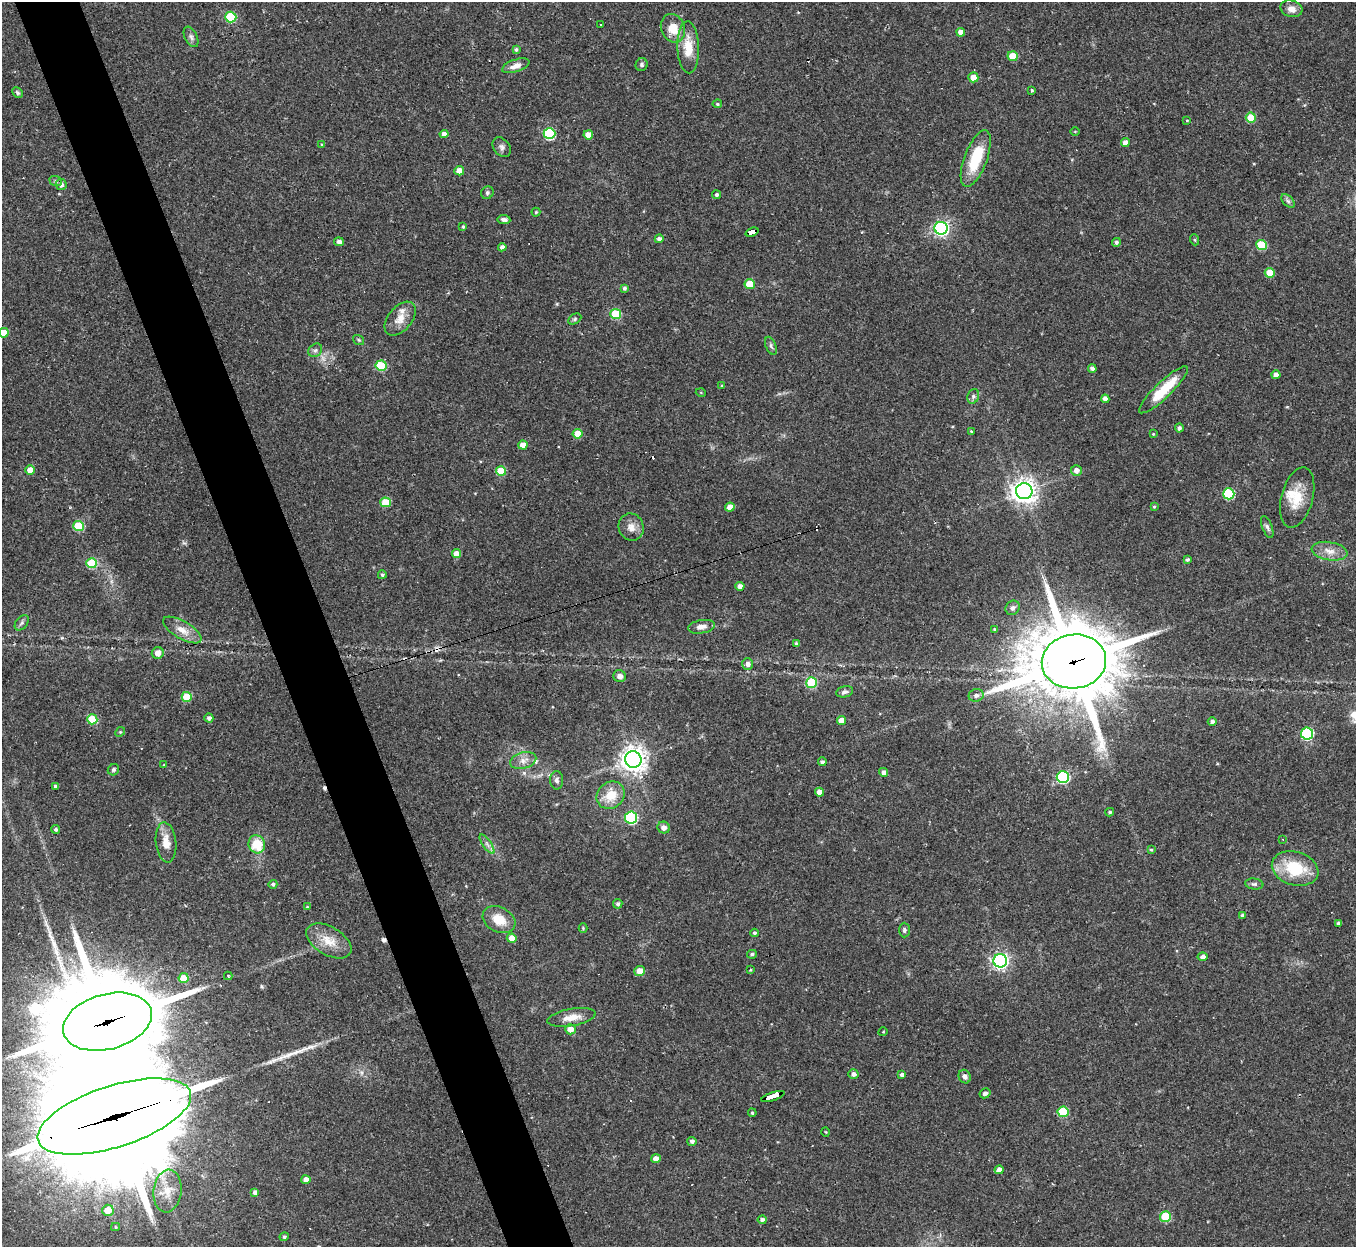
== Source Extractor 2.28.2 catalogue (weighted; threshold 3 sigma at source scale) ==
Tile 11 of 4 x 4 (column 3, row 3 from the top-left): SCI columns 2707-4060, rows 1388-2632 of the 5413 x 5393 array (HDU 1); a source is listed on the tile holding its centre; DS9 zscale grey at full resolution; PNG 1358 x 1249 px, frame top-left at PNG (2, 2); each listed source drawn as its Kron ellipse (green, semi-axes under 4 px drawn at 4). Shown black and unused: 5% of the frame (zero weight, under 2 of 3 exposures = <1% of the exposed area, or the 3 px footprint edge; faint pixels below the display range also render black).
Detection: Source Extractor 2.28.2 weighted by HDU 2 'WHT'; one run over the whole footprint, this tile lists its part. Background 0.0562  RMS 0.0055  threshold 0.0246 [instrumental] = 3 sigma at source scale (4.5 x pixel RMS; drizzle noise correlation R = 1.50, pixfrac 1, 0.05/0.05 arcsec/px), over >= 5 px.
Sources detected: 178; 1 too faint to see at this stretch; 5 cosmic-ray / hot-pixel residue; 2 long thin detections or spike segments (spike, bleed or trail) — neither listed nor drawn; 3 inside a brighter listed object's ellipse — not listed separately; the other 167 listed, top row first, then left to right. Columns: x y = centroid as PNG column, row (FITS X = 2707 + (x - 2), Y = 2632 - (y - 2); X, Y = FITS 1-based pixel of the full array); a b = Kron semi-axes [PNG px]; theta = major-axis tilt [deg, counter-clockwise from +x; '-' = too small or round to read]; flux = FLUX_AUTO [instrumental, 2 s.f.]
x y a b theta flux
1291 9 11 8 -15 4
231 17 5 5 - 33
601 24 2 2 - 0.58
673 28 14 12 -67 9.2
961 32 4 4 - 3.8
191 37 11 6 -64 1.9
688 47 26 11 -88 12
516 49 4 4 - 1
1012 56 5 5 - 12
642 65 6 6 - 1.2
516 66 14 6 19 3.7
973 77 5 5 - 7.5
1032 90 3 3 - 1
17 93 6 4 -46 1.1
717 104 5 4 - 0.84
1251 118 5 5 - 14
1187 120 3 2 - 0.41
1075 131 5 3 - 0.49
549 133 6 5 - 44
444 134 4 4 - 3
588 135 4 4 - 5.4
1125 143 4 4 - 3.7
322 144 3 3 - 0.53
502 147 11 8 -52 1.9
976 159 30 11 69 21
459 171 5 4 - 5.8
56 181 6 5 - 0.95
61 185 5 5 - 1.8
487 193 6 6 - 1.1
717 195 4 4 - 1.3
1288 201 8 5 -45 1.4
536 212 4 4 - 0.68
504 219 6 4 -6 1.5
463 227 4 3 - 0.71
941 228 6 6 - 150
752 232 7 4 20 43
659 239 4 4 - 2.3
1195 240 5 3 - 0.55
339 242 5 4 - 2
1116 242 4 4 - 1.3
1261 245 5 5 - 26
502 247 4 4 - 2
1270 273 5 5 - 12
750 284 5 5 - 14
624 288 4 4 - 1.2
616 314 5 5 - 28
400 319 20 11 50 6.8
575 319 7 5 28 1
4 333 5 4 - 11
359 340 6 4 -36 0.78
771 346 9 5 -68 1.4
315 350 7 6 - 1.5
381 366 5 5 - 27
1092 368 4 4 - 1.8
1276 375 4 4 - 3.9
722 385 4 4 - 0.67
1163 390 33 8 44 19
701 393 5 3 - 0.43
973 396 7 5 71 1.4
1105 399 4 4 - 2.7
1179 428 4 4 - 1.4
971 431 4 3 - 0.47
578 434 5 5 - 10
1153 434 4 3 - 0.54
523 445 4 4 - 4.8
30 470 4 4 - 8.3
1076 470 5 5 - 3.2
501 471 5 5 - 19
1024 491 8 8 - 430
1229 494 5 5 - 40
1297 497 31 15 75 13
386 502 5 5 - 16
730 507 4 4 - 5.4
1154 507 4 3 - 0.55
78 526 5 5 - 28
631 527 14 12 -69 4.6
1267 527 11 5 -69 1.6
1330 551 18 9 -9 5.5
456 554 4 4 - 5.5
1187 559 4 3 - 1.2
92 563 5 5 - 30
382 575 4 4 - 1.1
740 586 4 4 - 3.1
1013 608 8 6 50 1.8
22 623 8 5 51 1.4
701 627 13 6 9 3.4
182 630 22 8 -30 6.6
995 630 4 4 - 0.87
796 644 3 3 - 0.98
158 653 6 6 - 3.7
1074 661 32 27 8 5200
748 664 6 5 - 2.2
620 676 6 6 - 2.4
811 683 5 5 - 32
845 692 8 5 11 1.6
976 695 7 6 - 1.9
187 697 5 5 - 18
209 718 4 4 - 1.8
92 719 5 5 - 22
841 720 4 4 - 5.1
1212 722 4 4 - 1.6
120 732 5 4 - 0.62
1307 733 6 6 - 58
633 759 8 8 - 500
523 760 13 8 16 3.8
822 762 4 4 - 1.3
164 765 3 3 - 0.41
113 770 6 5 - 0.96
883 772 4 4 - 2.1
1063 777 6 6 - 66
557 780 9 6 -87 1.9
56 786 4 3 - 1.5
820 792 4 4 - 4.7
611 795 15 13 41 11
1110 812 4 3 - 0.83
631 817 6 6 - 54
664 828 6 6 - 3
56 829 4 4 - 1.2
1283 839 3 3 - 0.5
166 842 20 10 -83 7.3
257 844 9 8 - 14
487 844 11 4 -55 2
1151 850 4 3 - 0.72
1295 868 24 16 -17 24
273 884 4 4 - 1.3
1254 884 9 5 -7 1.4
618 904 5 4 - 1.3
307 907 4 3 - 0.44
1243 915 4 4 - 1.5
499 920 17 12 -28 10
1338 923 4 4 - 1.1
583 928 4 4 - 0.54
904 930 7 5 89 1.3
754 933 4 4 - 1.1
512 938 5 4 - 6.6
329 941 25 14 -31 10
752 954 5 4 - 1.1
1203 957 5 4 - 2
1000 961 7 6 - 170
750 970 3 3 - 0.47
639 971 5 5 - 5.4
228 976 4 3 - 0.6
184 978 5 5 - 13
572 1017 24 8 10 6.5
108 1022 45 27 15 11000
570 1029 5 5 - 4.6
883 1032 4 3 - 0.4
853 1074 5 4 - 2
902 1075 4 4 - 2.2
965 1077 7 5 -60 2
985 1093 6 4 31 1.7
773 1097 12 3 18 77
1063 1112 5 5 - 27
752 1113 4 3 - 0.66
114 1116 80 30 18 27000
826 1132 5 3 - 0.47
692 1141 5 4 - 1.5
656 1159 4 4 - 3.7
999 1170 4 4 - 3.2
306 1180 4 4 - 3.7
168 1191 21 14 84 11
255 1192 4 4 - 1.8
108 1210 6 5 - 11
1165 1217 5 5 - 23
762 1220 4 4 - 1.4
115 1227 4 4 - 0.63
284 1237 4 4 - 1
Overlapping masked pixels (flux is a lower limit): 5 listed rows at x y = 752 232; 1074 661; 108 1022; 773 1097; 114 1116
Isophote crosses this tile's border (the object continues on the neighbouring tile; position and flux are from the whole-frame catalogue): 2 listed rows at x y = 4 333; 114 1116